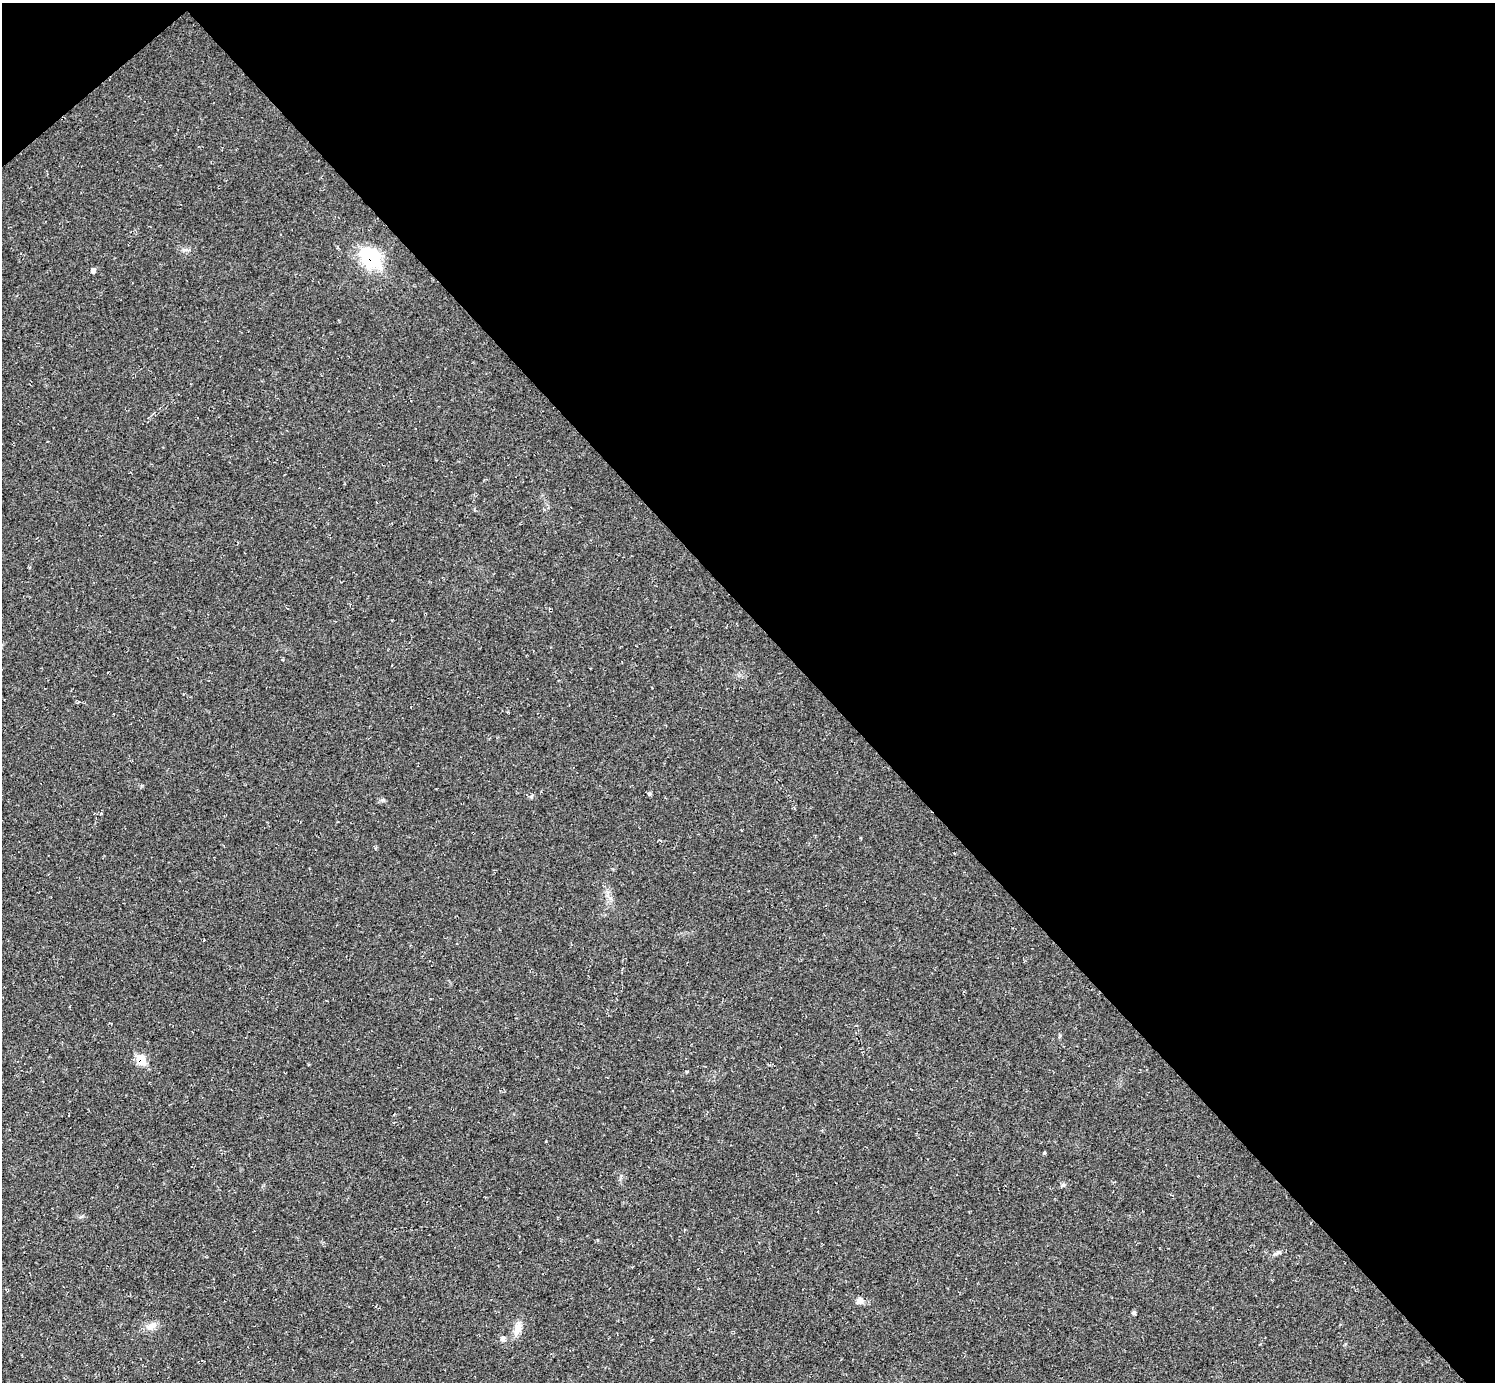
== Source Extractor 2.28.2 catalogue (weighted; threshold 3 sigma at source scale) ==
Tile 3 of 4 x 4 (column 3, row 1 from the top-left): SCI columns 2986-4478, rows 4435-5814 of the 5970 x 5968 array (HDU 1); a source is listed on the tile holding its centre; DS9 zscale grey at full resolution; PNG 1497 x 1384 px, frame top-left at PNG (2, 3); no overlay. Shown black and unused: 46% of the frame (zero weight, under 2 of 3 exposures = <1% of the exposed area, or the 3 px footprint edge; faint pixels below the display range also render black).
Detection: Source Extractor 2.28.2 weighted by HDU 2 'WHT'; one run over the whole footprint, this tile lists its part. Background 0.0355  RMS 0.0063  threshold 0.0283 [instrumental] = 3 sigma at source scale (4.5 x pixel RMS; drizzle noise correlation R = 1.50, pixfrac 1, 0.05/0.05 arcsec/px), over >= 5 px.
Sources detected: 12; all 12 listed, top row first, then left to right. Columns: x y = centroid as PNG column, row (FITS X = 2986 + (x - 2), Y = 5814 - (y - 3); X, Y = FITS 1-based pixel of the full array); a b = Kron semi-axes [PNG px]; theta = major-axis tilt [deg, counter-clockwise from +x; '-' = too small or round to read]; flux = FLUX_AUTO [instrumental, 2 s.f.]
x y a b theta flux
371 257 12 9 -42 84
93 270 7 5 13 1.6
650 794 5 4 - 0.98
531 797 5 5 - 1
141 1059 7 7 - 17
1044 1153 3 3 - 1.9
1277 1253 13 4 24 1.7
860 1300 8 8 - 2.8
1134 1312 5 5 - 1.2
152 1326 15 9 39 4.5
517 1329 20 8 72 5.7
503 1339 7 7 - 1.9
Overlapping masked pixels (flux is a lower limit): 2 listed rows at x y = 371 257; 141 1059
Unlisted compact peaks at least as high as the median listed source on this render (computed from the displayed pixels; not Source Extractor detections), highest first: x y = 1063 1185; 610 898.